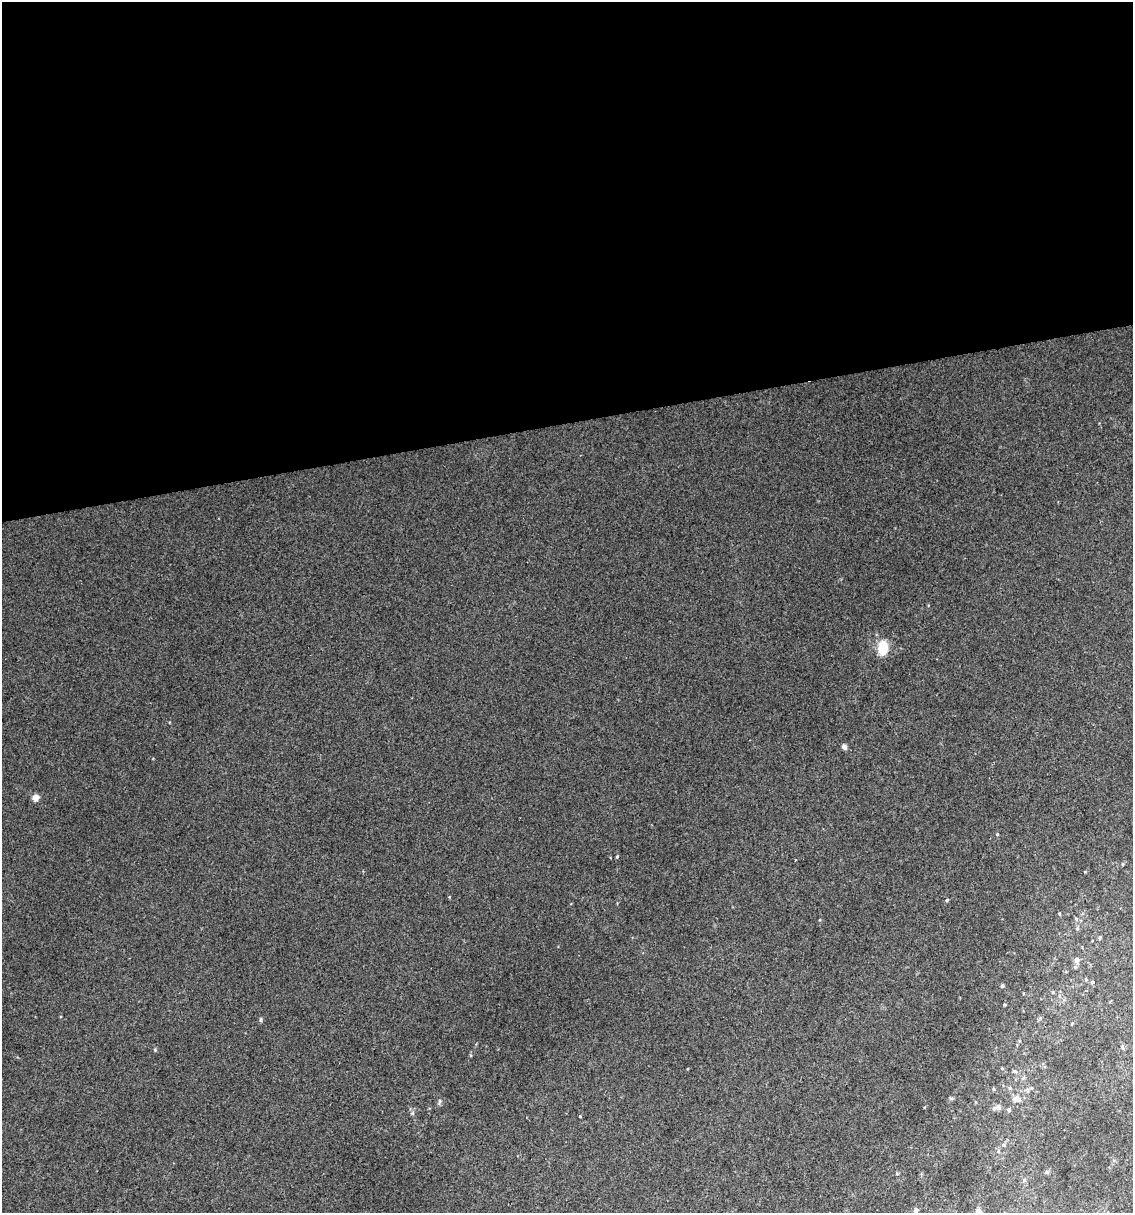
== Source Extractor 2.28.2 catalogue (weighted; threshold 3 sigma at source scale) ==
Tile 2 of 4 x 4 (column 2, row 1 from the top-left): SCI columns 1155-2285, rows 3635-4845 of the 4616 x 4845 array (HDU 1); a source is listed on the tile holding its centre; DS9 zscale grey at full resolution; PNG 1135 x 1215 px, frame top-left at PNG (2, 2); no overlay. Shown black and unused: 35% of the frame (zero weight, under 2 of 3 exposures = <1% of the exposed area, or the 3 px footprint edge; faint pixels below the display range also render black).
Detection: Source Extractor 2.28.2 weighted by HDU 2 'WHT'; one run over the whole footprint, this tile lists its part. Background 0.0207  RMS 0.007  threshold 0.0314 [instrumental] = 3 sigma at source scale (4.5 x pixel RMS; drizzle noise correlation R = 1.50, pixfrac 1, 0.0396/0.0396 arcsec/px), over >= 5 px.
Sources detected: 32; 1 inside a brighter object's white glare — not listed; the other 31 listed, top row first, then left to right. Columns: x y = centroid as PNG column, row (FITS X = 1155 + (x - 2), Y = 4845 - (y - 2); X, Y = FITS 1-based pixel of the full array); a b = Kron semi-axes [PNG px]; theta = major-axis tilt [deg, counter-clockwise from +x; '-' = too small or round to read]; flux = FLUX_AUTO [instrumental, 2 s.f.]
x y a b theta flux
883 646 10 9 - 14
844 747 5 5 - 2.5
35 797 6 6 - 5
997 834 4 3 - 0.6
617 857 4 3 - 0.82
947 900 4 3 - 0.79
1059 913 4 3 - 0.68
1077 928 6 5 - 1.1
1077 960 8 7 - 3
1092 982 5 4 - 1
1002 986 4 4 - 1.2
1053 992 4 4 - 0.77
1040 1018 6 3 -73 0.82
261 1019 7 3 -82 0.92
1072 1023 5 3 - 0.55
1122 1047 6 5 - 1.3
155 1050 5 4 - 0.83
1002 1068 4 3 - 0.61
994 1089 5 3 - 0.67
951 1098 5 5 - 1
1017 1099 11 9 -18 4.6
440 1101 9 4 77 1.4
998 1107 7 7 - 3.4
1009 1110 5 5 - 1.3
412 1113 6 4 -45 1.1
580 1116 3 3 - 1
998 1151 6 4 -72 0.98
1047 1172 6 5 - 1.1
1024 1180 6 5 - 1.2
916 1210 7 5 60 1.6
978 1211 5 5 - 5.4
Isophote crosses this tile's border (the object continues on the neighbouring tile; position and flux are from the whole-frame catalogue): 1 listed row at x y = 978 1211
Unlisted compact peaks at least as high as the median listed source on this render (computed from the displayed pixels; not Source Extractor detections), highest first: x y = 1085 872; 471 1055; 449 897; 1004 1005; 897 1173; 820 920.